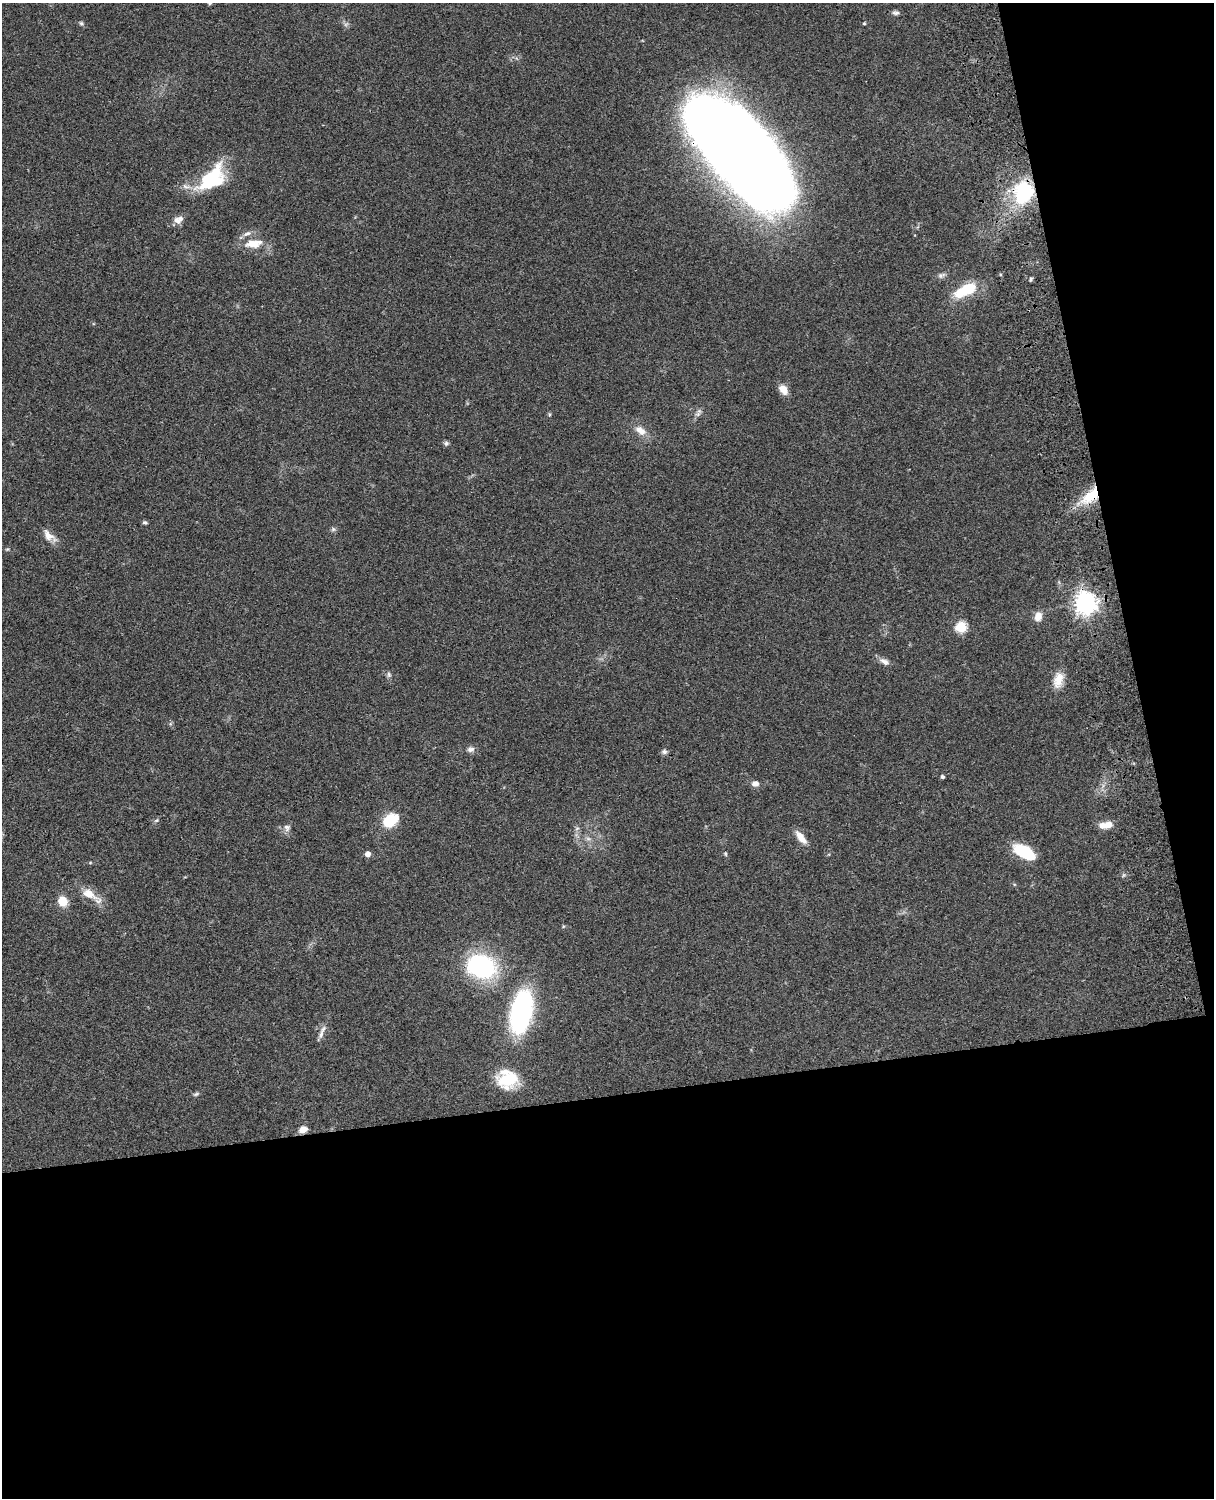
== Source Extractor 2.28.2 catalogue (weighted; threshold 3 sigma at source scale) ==
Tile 12 of 4 x 3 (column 4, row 3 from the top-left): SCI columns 3758-4969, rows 277-1772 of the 5087 x 4926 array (HDU 1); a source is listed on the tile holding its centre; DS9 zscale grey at full resolution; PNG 1216 x 1500 px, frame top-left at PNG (2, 3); no overlay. Shown black and unused: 33% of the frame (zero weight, under 3 of 4 exposures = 6% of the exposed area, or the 3 px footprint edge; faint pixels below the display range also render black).
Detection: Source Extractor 2.28.2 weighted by HDU 2 'WHT'; one run over the whole footprint, this tile lists its part. Background 0.0768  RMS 0.0058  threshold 0.0259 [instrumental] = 3 sigma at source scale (4.5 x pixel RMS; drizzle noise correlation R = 1.50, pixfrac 1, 0.05/0.05 arcsec/px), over >= 5 px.
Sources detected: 51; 1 inside a brighter object's white glare — not listed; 1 inside a brighter listed object's ellipse — not listed separately; the other 49 listed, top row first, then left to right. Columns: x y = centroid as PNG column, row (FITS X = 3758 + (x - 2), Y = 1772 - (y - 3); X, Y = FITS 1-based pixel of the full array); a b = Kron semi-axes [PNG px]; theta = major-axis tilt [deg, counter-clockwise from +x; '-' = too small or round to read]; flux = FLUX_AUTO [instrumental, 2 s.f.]
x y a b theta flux
895 13 9 6 -5 1.5
81 23 5 5 - 0.92
864 23 4 4 - 0.57
748 159 113 43 -50 1400
212 179 35 20 42 38
1023 192 26 20 74 43
177 220 10 10 - 3.5
247 233 13 6 20 2.6
254 244 23 11 7 10
941 275 12 6 20 1.9
1031 279 6 3 68 0.82
965 290 30 12 24 20
783 389 11 8 -57 6.1
698 414 12 6 46 2.1
640 430 17 10 -32 5.9
446 443 7 6 - 1.2
1091 496 29 14 41 18
145 522 6 4 -28 1.1
333 529 6 6 - 1.2
49 536 19 9 -41 5.4
7 549 6 3 -16 0.63
1085 603 8 7 - 450
1038 616 10 8 77 4.9
961 627 6 5 - 43
884 661 13 7 -27 3
389 674 8 6 -87 1.3
1058 680 21 12 74 7.5
471 749 10 7 19 2.3
664 752 8 7 - 1.6
942 777 4 4 - 1.2
755 783 8 6 8 3
389 820 13 9 33 26
1109 825 8 7 - 4.5
287 828 9 8 - 2.4
577 828 6 4 19 0.92
801 837 20 8 -52 5.2
588 839 7 4 -1 1.3
1024 852 23 11 -29 26
368 854 5 5 - 3.6
725 854 7 3 -81 0.72
89 894 24 12 -30 9.3
63 901 8 7 - 13
563 926 6 4 -73 0.58
480 966 27 19 -13 83
521 1012 36 17 78 110
323 1029 12 7 54 2.9
508 1079 19 16 -12 28
196 1094 9 5 16 1.2
303 1129 10 8 20 3.6
Overlapping masked pixels (flux is a lower limit): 4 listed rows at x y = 748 159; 1023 192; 1091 496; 1085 603